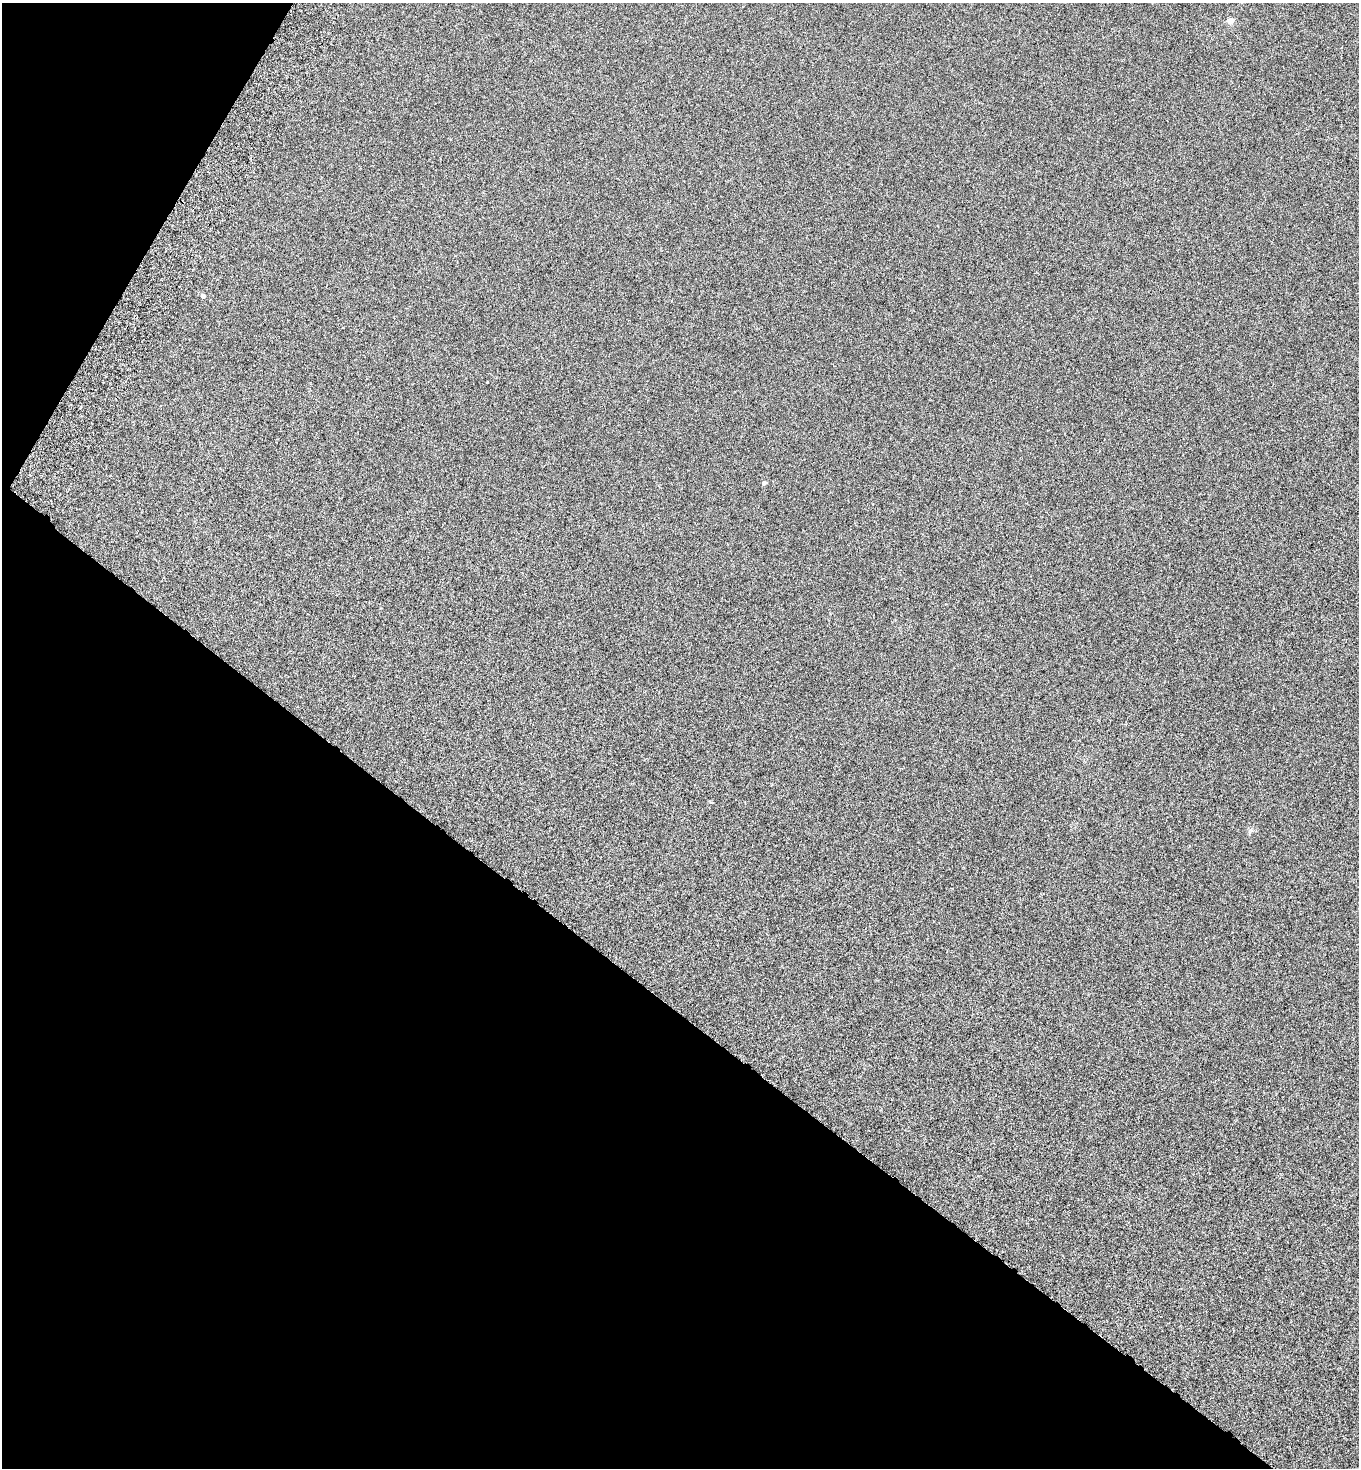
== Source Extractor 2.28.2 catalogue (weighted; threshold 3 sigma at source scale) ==
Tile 9 of 4 x 4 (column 1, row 3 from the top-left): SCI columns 347-1703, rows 1506-2971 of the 5983 x 5948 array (HDU 1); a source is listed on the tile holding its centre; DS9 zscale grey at full resolution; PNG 1361 x 1470 px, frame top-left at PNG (2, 3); no overlay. Shown black and unused: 35% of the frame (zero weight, under 5 of 9 exposures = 3% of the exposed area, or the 3 px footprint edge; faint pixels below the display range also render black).
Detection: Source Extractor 2.28.2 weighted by HDU 2 'WHT'; one run over the whole footprint, this tile lists its part. Background 6.19e-04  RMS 0.0019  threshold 0.0079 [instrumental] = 3 sigma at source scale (4.09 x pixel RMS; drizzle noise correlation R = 1.36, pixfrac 0.8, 0.05/0.05 arcsec/px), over >= 5 px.
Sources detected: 4; all 4 listed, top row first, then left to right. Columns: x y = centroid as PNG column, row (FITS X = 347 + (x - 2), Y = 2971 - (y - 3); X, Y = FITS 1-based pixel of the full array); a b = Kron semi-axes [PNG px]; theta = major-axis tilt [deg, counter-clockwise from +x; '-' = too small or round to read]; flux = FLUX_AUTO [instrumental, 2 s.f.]
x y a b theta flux
1230 21 5 5 - 1.7
203 296 4 4 - 0.76
764 483 4 4 - 0.6
1251 830 7 4 18 0.31